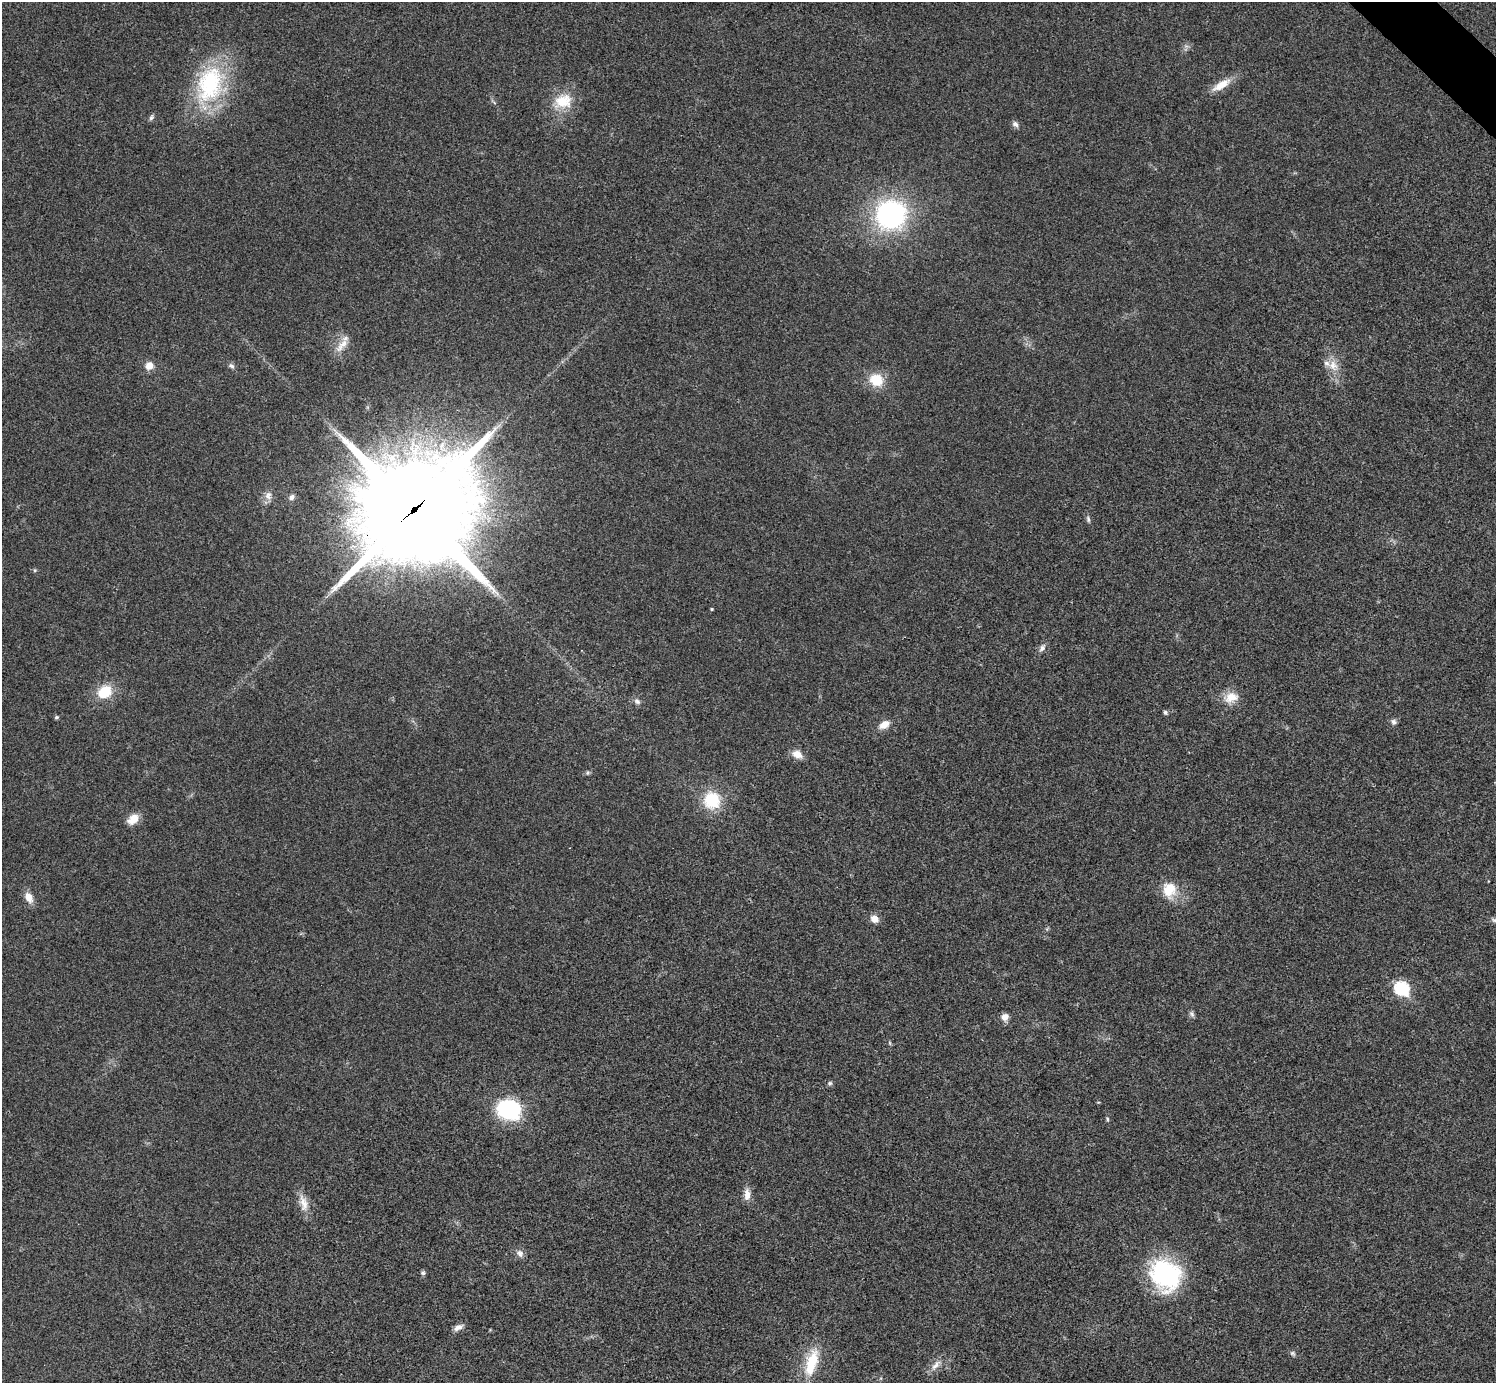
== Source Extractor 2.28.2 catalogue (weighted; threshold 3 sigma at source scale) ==
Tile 10 of 4 x 4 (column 2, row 3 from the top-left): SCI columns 1500-2993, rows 1682-3062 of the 5983 x 5983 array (HDU 1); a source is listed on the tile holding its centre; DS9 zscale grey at full resolution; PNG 1498 x 1385 px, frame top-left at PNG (2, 2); no overlay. Shown black and unused: <1% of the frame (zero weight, under 3 of 4 exposures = <1% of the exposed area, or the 3 px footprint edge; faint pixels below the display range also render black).
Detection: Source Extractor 2.28.2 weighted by HDU 2 'WHT'; one run over the whole footprint, this tile lists its part. Background 0.0222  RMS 0.0054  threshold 0.0242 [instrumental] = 3 sigma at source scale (4.5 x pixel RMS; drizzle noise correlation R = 1.50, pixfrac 1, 0.05/0.05 arcsec/px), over >= 5 px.
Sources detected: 50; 1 inside a brighter listed object's ellipse — not listed separately; the other 49 listed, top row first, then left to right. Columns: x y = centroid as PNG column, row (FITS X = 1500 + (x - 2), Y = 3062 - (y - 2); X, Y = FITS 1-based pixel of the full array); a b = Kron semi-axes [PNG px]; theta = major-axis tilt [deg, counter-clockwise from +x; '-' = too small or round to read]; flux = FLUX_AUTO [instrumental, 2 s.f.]
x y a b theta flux
210 84 52 34 72 61
1221 85 28 9 32 8.4
563 101 26 20 20 16
151 118 8 6 57 1.3
1015 124 9 7 -46 2.1
890 214 25 24 - 110
342 345 25 9 49 6.2
1333 365 17 13 -55 7
149 366 9 9 - 4.8
231 366 9 6 -24 1.5
876 380 14 13 - 14
268 496 12 10 75 3.5
292 497 8 6 42 1.9
414 510 42 40 8 10000
1088 519 9 5 -72 1.3
35 570 5 4 - 0.67
712 609 3 3 - 0.6
1042 648 12 7 51 2.2
105 692 14 12 31 16
1231 697 21 14 19 8.3
637 701 10 6 -39 2
1165 712 5 5 - 1.3
56 717 6 4 2 0.84
1393 722 8 6 -71 1.7
884 725 11 7 31 6
797 754 14 9 -26 4.9
588 773 7 5 46 1
712 800 18 17 - 23
133 819 15 10 40 6.7
1169 890 21 17 -88 13
29 897 14 9 -63 5.2
874 919 9 8 - 4.6
1495 920 11 6 -13 1.8
1401 989 8 7 - 66
1192 1014 9 6 -63 1.3
1005 1017 9 8 - 3.3
890 1043 6 4 -71 0.65
830 1083 7 5 15 1.1
509 1109 15 12 -18 81
1107 1119 5 4 - 0.69
747 1194 16 8 -90 4.2
303 1203 26 10 -77 6.9
520 1253 11 9 -46 2.6
423 1273 6 5 - 1
1165 1275 35 30 -44 66
458 1327 13 6 27 2.9
1293 1353 8 6 -39 1.2
812 1362 36 13 74 19
936 1365 18 8 50 4.4
Overlapping masked pixels (flux is a lower limit): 1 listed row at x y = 414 510
Isophote crosses this tile's border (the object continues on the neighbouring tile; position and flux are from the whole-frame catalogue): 1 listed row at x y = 1495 920